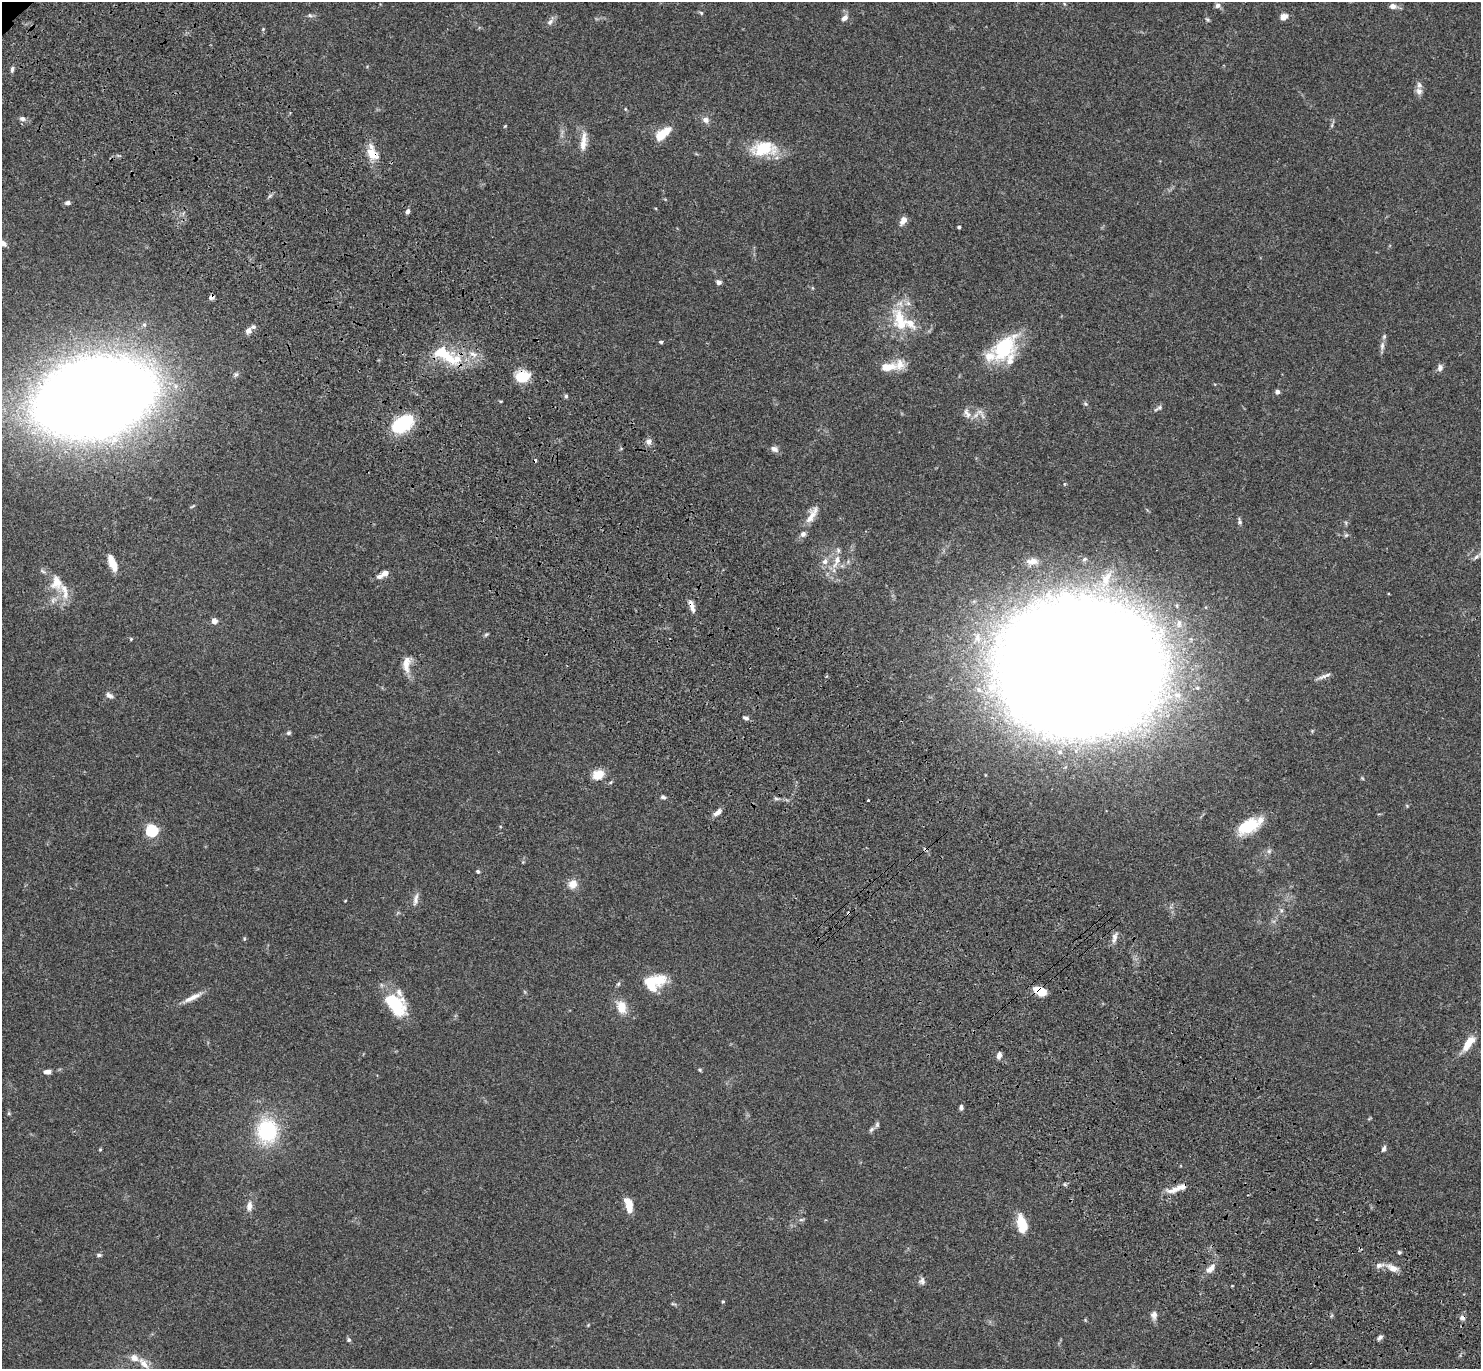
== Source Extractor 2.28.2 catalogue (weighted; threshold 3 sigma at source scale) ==
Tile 6 of 4 x 4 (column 2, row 2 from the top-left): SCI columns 1599-3077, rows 3125-4491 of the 6132 x 6118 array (HDU 1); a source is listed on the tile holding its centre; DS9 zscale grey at full resolution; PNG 1483 x 1371 px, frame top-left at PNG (2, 2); no overlay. Shown black and unused: <1% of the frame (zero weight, under 3 of 4 exposures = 6% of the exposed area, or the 3 px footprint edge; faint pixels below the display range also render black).
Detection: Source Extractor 2.28.2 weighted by HDU 2 'WHT'; one run over the whole footprint, this tile lists its part. Background 0.0592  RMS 0.0053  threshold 0.0239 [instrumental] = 3 sigma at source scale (4.5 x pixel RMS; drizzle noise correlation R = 1.50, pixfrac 1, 0.05/0.05 arcsec/px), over >= 5 px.
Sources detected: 143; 5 cosmic-ray / hot-pixel residue — not listed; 24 inside a brighter listed object's ellipse — not listed separately; the other 114 listed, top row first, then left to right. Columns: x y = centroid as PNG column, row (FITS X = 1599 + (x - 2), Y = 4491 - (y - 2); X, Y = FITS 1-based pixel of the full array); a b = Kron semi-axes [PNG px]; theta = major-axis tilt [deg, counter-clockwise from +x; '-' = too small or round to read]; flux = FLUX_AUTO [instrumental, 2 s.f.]
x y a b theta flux
1218 5 7 7 - 1.7
1393 6 8 6 -10 2.5
701 13 6 4 -45 0.69
310 15 7 5 -43 1
1283 17 8 6 31 3.4
844 18 10 6 44 2.4
550 22 11 6 50 2.1
12 69 8 4 83 1.2
1419 91 9 9 - 2.4
625 109 6 3 -71 0.5
22 119 8 6 -14 1.8
706 120 9 7 -37 2.4
1332 125 7 4 72 0.83
505 126 5 4 - 0.45
663 133 20 9 38 8.9
583 142 27 7 84 5.9
764 149 30 16 6 20
372 154 19 12 -39 7.4
67 203 7 5 7 1.3
408 212 6 5 - 1.6
903 220 9 6 58 4
959 227 3 3 - 0.94
2 243 10 7 -30 3.3
719 282 6 5 - 1.5
899 318 30 15 -69 16
248 330 10 6 52 2.6
661 342 5 4 - 0.67
1382 346 13 6 83 2.2
1004 348 36 21 49 31
442 352 16 12 -11 14
473 354 12 6 -27 3.1
457 359 18 12 49 10
887 367 23 10 4 8.8
1440 368 8 6 81 2.2
522 377 17 13 14 11
1277 392 4 4 - 2.1
566 396 5 4 - 0.76
95 397 85 48 17 1500
1085 403 5 5 - 0.81
1158 408 13 4 33 1.2
967 413 16 7 -65 2.7
976 415 10 5 36 2.3
403 424 24 14 33 33
649 442 8 7 - 2.2
774 449 10 7 -26 2.3
812 515 27 8 60 6.2
1240 521 9 5 -77 1.2
1346 535 6 5 - 0.85
1476 557 9 5 44 1.6
825 561 9 8 - 2.7
837 561 22 7 69 5.6
1032 561 16 8 1 3.8
112 562 17 9 -70 6.3
385 573 7 6 - 3.4
1106 578 22 11 60 9.2
56 583 22 17 -77 11
692 606 18 5 -71 3.3
214 621 5 5 - 3.8
1179 623 13 8 85 4
486 634 7 4 33 0.7
131 639 4 4 - 0.55
406 664 23 10 86 6.1
1078 669 90 73 4 5200
1324 676 20 4 21 2
109 695 10 6 -26 1.8
745 718 8 5 -20 1.2
288 733 6 5 - 0.92
1060 752 5 5 - 1
598 774 11 9 25 8.5
1362 778 5 4 - 0.54
611 782 6 4 71 0.63
663 797 7 5 -27 1.1
776 798 7 4 -3 0.92
868 800 3 2 - 0.57
718 812 12 6 36 2.6
1248 826 27 16 29 18
152 831 6 5 - 66
478 871 5 4 - 0.75
573 884 11 10 - 5
416 899 18 6 78 2.7
345 901 4 2 - 0.35
1114 938 15 6 74 2.5
652 981 36 14 4 15
1040 991 13 8 -27 9.3
192 997 27 6 26 4.9
396 1005 32 17 -59 21
622 1007 13 9 -72 8.2
1467 1045 17 8 59 7.3
999 1055 7 5 73 2.4
700 1070 5 4 - 0.61
48 1072 8 5 5 2.8
961 1107 6 4 90 1.3
9 1113 6 4 72 0.62
871 1129 9 5 45 1.2
267 1131 24 20 89 40
1384 1149 8 5 68 1.5
100 1150 4 3 - 0.52
1174 1190 21 7 15 4.9
249 1206 14 7 86 3.4
629 1207 17 8 -86 5.8
801 1219 8 4 9 0.87
1022 1224 18 9 -77 13
1399 1252 4 4 - 0.91
99 1255 6 4 -7 1
1379 1265 11 7 8 2.6
1393 1268 13 8 -16 4.5
1210 1269 15 7 43 3.9
922 1281 9 9 - 1.8
723 1302 4 4 - 0.61
673 1304 8 3 -12 0.68
1154 1315 12 8 -87 2.3
1380 1337 8 5 34 1.3
349 1340 5 5 - 1
144 1363 20 9 -50 5.3
Overlapping masked pixels (flux is a lower limit): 5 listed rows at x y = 372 154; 522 377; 692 606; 1078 669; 1040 991
Isophote crosses this tile's border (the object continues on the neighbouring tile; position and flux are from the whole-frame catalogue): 2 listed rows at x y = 2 243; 1476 557